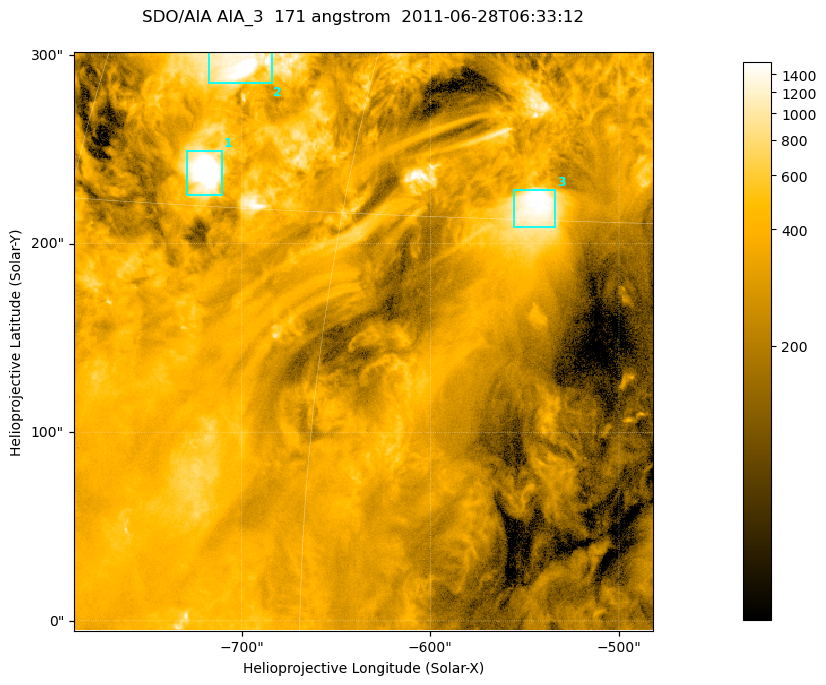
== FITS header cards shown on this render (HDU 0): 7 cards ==
TELESCOP= 'SDO/AIA '
INSTRUME= 'AIA_3   '
WAVELNTH=                  171
WAVEUNIT= 'angstrom'
DATE-OBS= '2011-06-28T06:33:12.34'
CTYPE1  = 'HPLN-TAN'
CTYPE2  = 'HPLT-TAN'

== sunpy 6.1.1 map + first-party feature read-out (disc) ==
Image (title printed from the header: SDO/AIA AIA_3  171 angstrom  2011-06-28T06:33:12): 512 x 512 px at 0.599 arcsec/px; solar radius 944 arcsec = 1574 px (partial field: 3.4% of the solar disc is inside the frame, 100% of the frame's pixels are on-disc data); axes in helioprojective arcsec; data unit not stated in the header (colour bar unlabelled)
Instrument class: DISC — disc imager (sunpy class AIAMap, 171 A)
Bright regions (active regions / flare kernels): reference = the on-disc median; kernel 5 px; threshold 5 sigma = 723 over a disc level ~316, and >= 1.15x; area >= 262 px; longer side >= 6 px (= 3.6 arcsec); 3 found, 3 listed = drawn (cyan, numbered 1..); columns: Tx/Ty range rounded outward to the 2 arcsec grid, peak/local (2 s.f.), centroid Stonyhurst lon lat
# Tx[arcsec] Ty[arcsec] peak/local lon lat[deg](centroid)
1 -730..-710 224..250 7.8 -52 +16
2 -718..-684 284..302 5.6 -52 +20
3 -556..-534 208..230 6 -37 +15